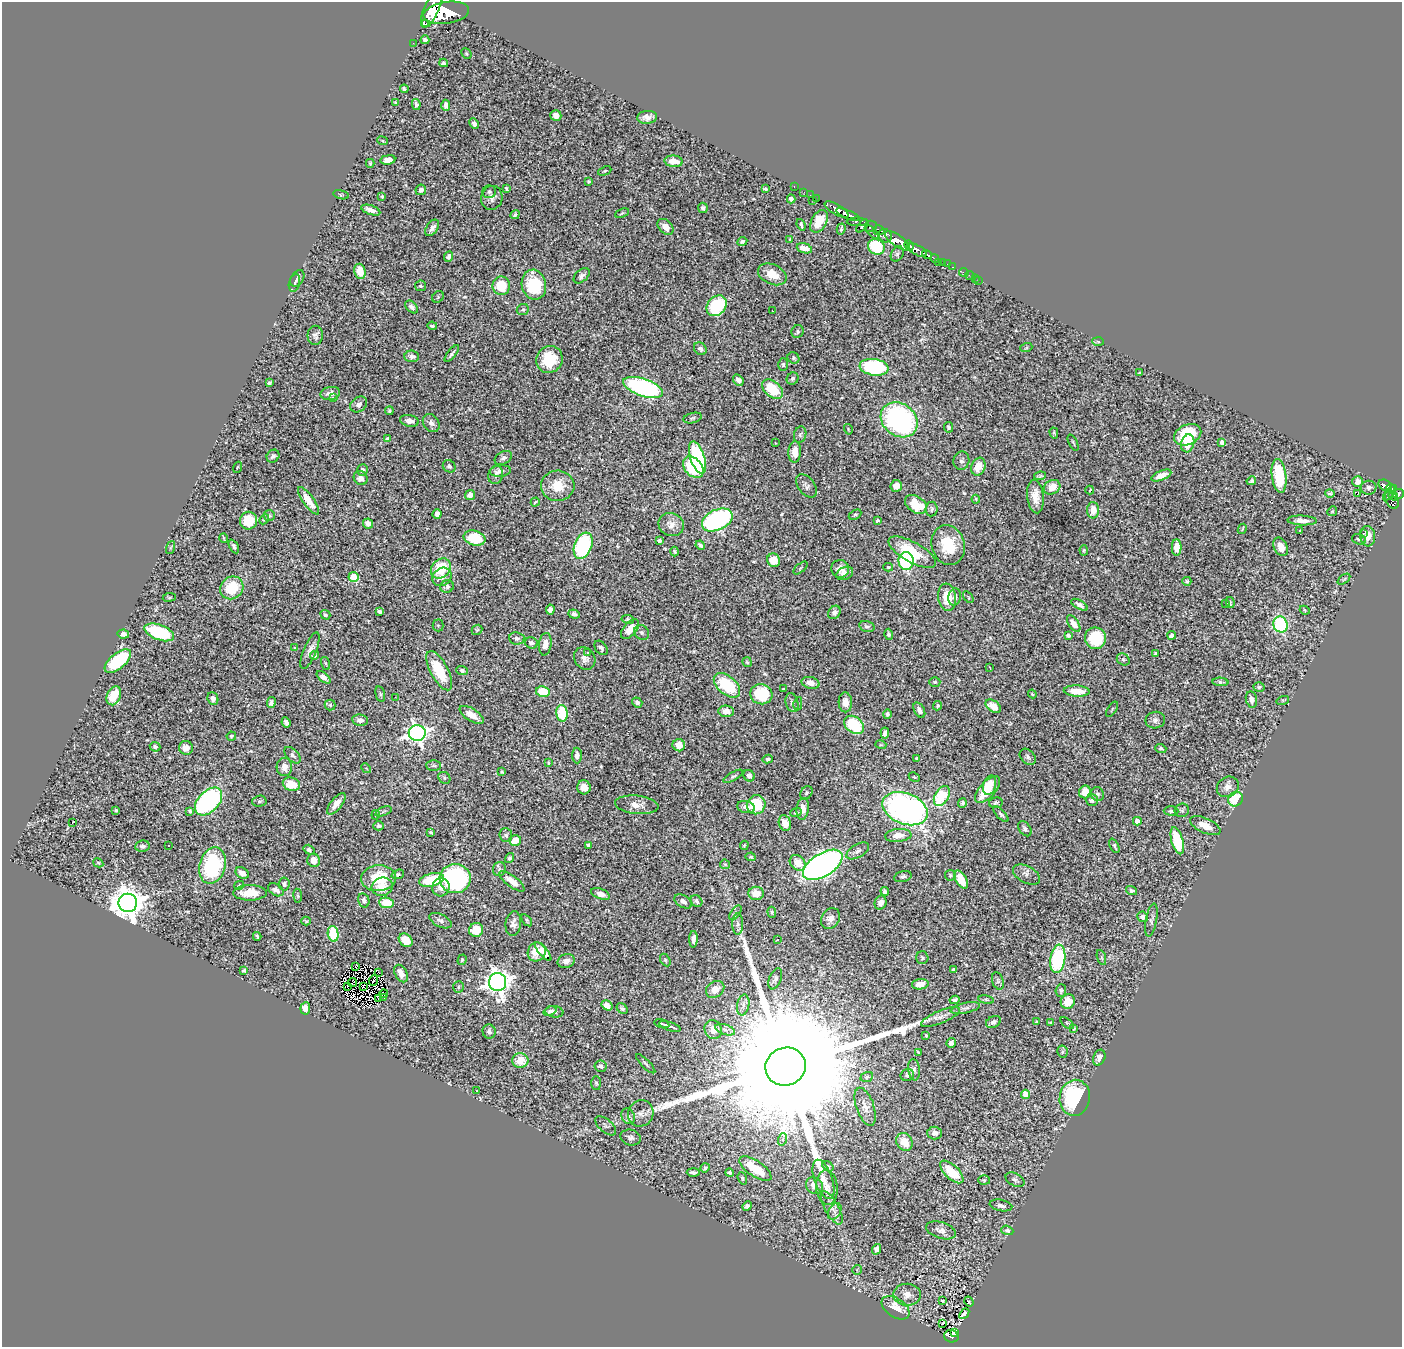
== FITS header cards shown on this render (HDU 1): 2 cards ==
NAXIS1  =                 1400
NAXIS2  =                 1345

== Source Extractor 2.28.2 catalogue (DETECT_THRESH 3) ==
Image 1400 x 1345 px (HDU 1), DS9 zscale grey, 1 PNG px = 1 image px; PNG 1404 x 1349 px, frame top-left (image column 1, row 1345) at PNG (2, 2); each listed source drawn as its Kron ellipse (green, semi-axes under 4 px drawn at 4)
Background 0.847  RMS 0.022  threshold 0.0657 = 3 sigma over >= 5 px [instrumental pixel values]
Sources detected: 572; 2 with non-positive FLUX_AUTO (blend fragments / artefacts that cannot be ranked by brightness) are neither listed nor drawn; of the other 570, the 500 brightest by FLUX_AUTO listed and drawn (70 fainter detections omitted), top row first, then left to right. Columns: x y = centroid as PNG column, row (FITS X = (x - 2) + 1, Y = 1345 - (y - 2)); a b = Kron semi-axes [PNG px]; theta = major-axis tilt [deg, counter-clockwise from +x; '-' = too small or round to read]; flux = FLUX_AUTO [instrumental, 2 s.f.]
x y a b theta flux
432 8 21 7 67 2600
446 13 23 10 9 2800
426 24 4 3 - 2600
425 40 4 4 - 4.2
413 43 2 2 - 2.6
466 54 6 4 -48 2.1
444 63 4 3 - 2.6
404 89 4 3 - 2.8
395 103 3 2 - 1.6
416 104 5 3 - 4.5
446 105 5 4 - 5.8
556 116 5 5 - 9.9
647 117 10 6 4 8.8
474 123 5 4 - 4.9
382 141 5 3 - 1.9
388 160 7 4 8 11
674 161 9 5 -6 23
370 163 4 3 - 1.5
605 171 7 3 25 1.9
589 181 4 3 - 1.9
794 187 3 2 - 14
506 188 4 3 - 1.9
765 189 4 3 - 2.6
421 190 5 5 - 6
489 192 7 6 - 3.5
804 192 3 2 - 4.8
341 195 8 4 -13 2
810 195 2 2 - 8
382 196 3 2 - 1.5
492 198 12 10 75 8.8
816 198 3 2 - 8
791 199 4 4 - 3.2
812 200 3 2 - 29
703 208 5 5 - 3.4
836 209 13 5 -30 830
371 210 10 4 -19 8.8
622 213 7 4 22 2.3
515 215 5 3 - 2.7
848 215 13 4 -23 600
819 221 12 7 62 34
857 222 10 4 -3 180
801 225 6 3 -70 3.5
862 226 8 3 49 250
871 226 6 5 - 240
665 227 9 6 -44 14
432 228 9 5 53 7.3
841 229 5 3 - 2.4
879 230 6 5 - 170
873 233 9 3 -47 84
885 236 7 6 - 360
790 239 3 3 - 1.5
742 241 5 4 - 2.5
897 241 15 5 -35 970
909 246 5 4 - 240
876 247 8 8 - 69
804 248 8 5 -17 11
917 250 11 5 -29 420
897 254 8 6 61 2.9
927 255 5 3 - 100
448 257 5 4 - 5.6
935 258 4 3 - 44
938 262 3 2 - 3.6
943 263 3 2 - 12
947 264 2 2 - 2
953 267 3 2 - 4.8
360 271 8 5 -74 24
964 272 5 2 - 9.3
772 274 15 10 -25 24
582 276 9 6 40 4.6
970 276 5 2 - 5.9
297 278 9 6 58 5
975 278 2 2 - 17
979 280 2 2 - 7.1
294 283 9 5 76 4.4
534 285 15 12 -78 80
420 286 5 5 - 3.1
501 286 9 9 - 52
438 297 6 5 - 2.4
717 306 11 9 49 95
412 307 7 5 -44 5.9
523 310 6 5 - 2.8
772 311 3 2 - 4.8
432 326 5 3 - 2.4
797 332 7 6 - 3.2
315 335 9 7 87 6.5
1098 342 6 4 -4 1.9
1026 348 6 4 19 1.6
700 349 7 5 -42 4.3
452 354 10 3 51 3.8
412 356 7 5 -5 6.7
793 358 6 5 - 2.3
549 359 14 13 - 45
783 365 6 5 - 2.5
874 367 14 8 -8 180
1139 373 3 2 - 1.6
793 378 6 5 - 4
738 380 6 4 -52 6.6
269 383 4 3 - 2.9
643 387 21 8 -19 240
772 389 12 7 -40 52
330 393 10 6 12 8.5
333 398 4 3 - 2.4
359 404 9 7 41 6.4
389 411 4 4 - 3
693 418 9 5 14 2.7
899 420 20 16 -38 320
409 421 9 6 -10 9.2
431 423 10 7 -51 7.8
949 427 5 4 - 3.3
848 429 5 3 - 1.4
1054 433 5 4 - 2
800 435 8 6 75 3.2
1188 435 14 10 24 67
387 439 4 4 - 3.1
1073 442 9 2 -64 1.6
1222 442 4 4 - 9.3
775 443 3 3 - 4.8
1188 443 9 6 74 26
795 452 11 6 88 16
273 456 7 6 - 4.4
697 457 17 7 -72 170
503 458 9 6 31 5
961 461 9 8 - 4.7
449 466 7 6 - 3.8
237 467 6 2 71 1.4
693 467 12 8 -48 88
978 467 9 7 70 21
362 470 6 5 - 3.8
500 471 10 5 7 8.2
496 475 9 7 78 5.8
1161 475 10 4 22 14
1040 476 6 3 9 2.1
1279 476 17 7 -83 64
361 478 7 6 - 9.1
1251 481 5 3 - 3
1358 481 5 5 - 9.1
1385 485 7 5 -33 120
558 486 17 15 3 29
806 486 13 8 -53 6
896 486 6 5 - 10
1052 487 8 7 - 20
1368 488 8 7 - 5.6
1390 488 4 3 - 110
1090 490 4 2 - 1.4
1330 493 5 3 - 2.5
1390 493 9 3 50 69
1358 494 4 2 - 2.2
1398 494 6 5 - 180
470 495 5 4 - 7.9
1035 496 17 8 -84 18
1393 496 5 4 - 160
976 499 4 3 - 1.7
1392 500 9 6 -63 240
309 501 16 5 -54 22
535 502 5 3 - 1.9
916 504 12 8 -34 39
932 509 7 6 - 3.7
1093 510 8 6 90 16
1332 511 5 4 - 1.8
437 514 5 4 - 8.7
855 515 7 4 28 2.8
269 516 5 5 - 2.6
264 519 5 4 - 2.3
717 520 16 10 25 350
1302 520 15 5 -2 9.6
248 521 9 8 - 33
878 521 4 3 - 3.1
368 524 5 4 - 6.7
671 524 13 11 -23 13
1242 529 5 3 - 1.6
1300 530 3 2 - 2.2
1363 533 2 2 - 1.6
1368 536 10 7 -83 16
224 538 5 2 - 1.5
475 538 11 7 -15 47
1359 539 7 5 -19 2.8
659 541 4 3 - 5.2
700 545 5 3 - 4
948 545 20 16 -73 55
234 546 7 4 -62 3.5
583 546 14 8 68 140
1177 547 8 5 -89 19
1281 547 10 6 -64 15
170 548 7 3 71 1.4
1084 550 5 3 - 1.7
675 552 5 3 - 1.9
912 552 26 10 -29 56
774 560 7 6 - 26
906 561 9 7 -86 160
888 567 5 4 - 1.7
441 568 11 9 47 57
800 568 8 2 40 1.6
840 569 9 8 - 11
845 573 9 6 25 6
354 577 5 5 - 59
442 577 10 8 36 7.5
1344 579 7 3 37 1.9
1187 581 4 4 - 2.4
447 586 7 6 - 4.5
232 588 12 10 42 50
169 597 6 3 8 1.7
947 597 14 9 -83 32
955 597 9 6 76 4.6
968 597 6 3 -54 1.7
1226 603 3 3 - 1.9
1230 603 5 2 - 2
1079 605 9 4 -30 5.7
550 609 5 4 - 5
1305 610 5 4 - 1.6
379 611 4 3 - 3.1
834 612 7 5 57 5.3
574 614 6 4 -21 4.2
325 615 5 4 - 3.3
628 619 6 4 -11 2.1
1074 624 9 5 -56 14
1280 624 8 7 - 160
438 625 6 5 - 2.1
867 626 8 5 -17 3.4
630 629 12 6 49 16
477 630 6 4 42 1.9
159 632 15 7 -21 94
642 633 8 7 - 3.8
123 634 6 4 -11 6.2
889 634 5 4 - 3
1068 635 4 4 - 5.2
1172 635 4 4 - 8.5
517 638 8 6 -6 4.7
1095 638 11 10 - 69
531 643 6 5 - 6
545 644 11 6 83 13
295 648 3 2 - 1.5
601 648 8 5 -50 4.1
310 651 19 6 68 9
588 652 3 2 - 1.8
1156 653 3 3 - 2.7
315 655 4 4 - 3
585 658 12 10 -53 9.5
1123 660 7 5 -35 2.7
118 661 16 7 40 110
747 662 5 4 - 2.1
325 663 7 3 -71 1.8
990 668 3 2 - 1.5
462 670 6 4 -22 4
439 671 22 9 -62 58
324 677 8 4 -40 7.8
935 682 5 4 - 1.9
1220 682 8 4 -5 3
810 683 9 6 -14 11
727 685 15 9 -41 73
1259 687 5 4 - 2.6
783 689 3 2 - 2.3
1077 691 13 5 -3 24
543 692 7 5 -12 46
380 694 8 4 -76 2.4
761 694 11 10 - 68
1032 694 4 3 - 1.7
114 696 10 6 68 51
395 697 3 2 - 2.3
213 699 6 5 - 6
1251 699 8 5 -79 7.4
1283 700 6 4 17 1.7
637 702 5 4 - 3.3
845 702 10 7 -88 15
271 703 5 4 - 4.7
792 703 10 6 -74 5.5
798 704 6 4 79 2
330 705 5 5 - 2.8
937 706 4 4 - 2.2
993 706 8 5 -35 15
1112 709 8 3 58 2.1
919 710 8 5 -62 7.2
726 711 8 5 -5 12
562 713 8 5 -84 78
887 714 5 4 - 2.8
472 715 14 6 -33 16
360 720 8 5 -8 7
1155 720 10 8 12 5.9
286 722 5 4 - 4.7
854 725 11 8 -38 77
417 733 8 8 - 790
885 733 5 3 - 4.9
231 736 4 4 - 1.9
679 745 6 6 - 15
881 745 5 3 - 1.5
155 747 5 5 - 4.8
186 748 7 7 - 15
1161 749 5 4 - 2.8
293 755 10 5 -47 3.9
577 755 8 4 -87 6.1
1028 757 9 6 -45 4.3
917 758 3 3 - 1.8
768 759 5 4 - 2.6
548 763 3 2 - 1.4
433 765 7 5 0 3.1
284 767 9 8 - 13
366 768 5 4 - 1.5
502 772 4 3 - 2.1
733 776 11 4 30 3.3
749 776 6 5 - 6.2
914 777 6 4 -26 1.7
444 778 6 5 - 3.1
291 784 9 6 -17 29
990 785 10 6 73 17
584 787 7 6 - 12
1228 787 11 9 35 10
988 790 16 7 48 39
1085 792 6 6 - 24
806 793 7 5 54 2.9
1097 794 7 6 - 3.7
942 796 11 7 60 82
1235 799 8 6 49 61
1092 800 6 6 - 4.6
209 801 16 10 46 310
259 801 7 5 3 3
962 803 5 4 - 3.5
996 803 7 5 8 2.8
336 804 13 5 51 12
637 805 22 9 -6 14
756 805 10 9 - 74
746 807 9 5 -14 6.8
803 809 11 6 82 14
905 809 23 15 -21 630
116 810 3 3 - 1.9
1182 810 7 6 - 3.1
190 811 4 3 - 2.5
383 811 8 3 21 2
1171 811 7 4 -1 3.1
796 812 6 4 24 2.1
1001 814 10 4 -46 3.5
376 815 4 3 - 1.5
1137 821 4 4 - 15
72 823 4 2 - 23
785 823 8 6 -72 14
379 826 5 4 - 2.7
1205 826 16 7 -25 17
1025 829 8 5 -53 4.5
431 832 4 3 - 2.3
506 835 7 6 - 4.2
898 835 13 6 6 15
515 840 6 5 - 20
1177 841 14 6 -74 73
589 845 4 3 - 5.2
744 845 5 3 - 1.8
142 846 7 5 7 4.6
168 846 3 3 - 3.4
1114 846 8 3 -66 2.8
309 850 6 4 -34 3.7
858 851 12 6 31 7.1
751 857 5 4 - 2.3
509 858 5 4 - 2.7
314 860 6 6 - 16
98 863 5 4 - 1.5
798 863 9 7 -40 20
725 864 5 4 - 1.8
212 865 18 13 75 140
823 865 22 11 31 720
499 869 7 6 - 3.3
242 873 7 5 -30 9.1
398 874 6 4 21 2.8
1026 874 14 8 -28 7.1
950 875 5 5 - 2.4
903 876 9 5 15 3.6
379 878 17 13 4 56
455 879 15 14 - 270
961 879 10 5 -61 29
432 880 13 6 14 68
512 881 15 5 -37 15
284 884 6 5 - 3.7
239 885 5 3 - 2.6
382 887 10 9 - 23
441 887 9 8 - 10
276 890 8 5 -31 7.3
885 891 4 4 - 5.1
1132 891 6 4 -18 3.7
250 893 17 7 0 28
756 893 7 6 - 21
600 894 10 5 -21 8
298 896 7 4 -82 2.4
364 900 7 5 -76 5.6
683 901 9 6 -30 7.7
696 901 6 5 - 5
128 903 9 9 - 3000
386 903 7 5 -7 37
881 903 7 6 - 7.7
772 912 5 4 - 1.9
735 913 8 4 53 3.6
1143 917 5 5 - 7.5
830 918 11 9 58 9.7
527 920 7 4 -53 2.2
1151 920 16 5 80 5
306 921 5 3 - 2
441 921 12 6 -26 5.3
513 924 12 7 82 8.2
738 924 10 5 90 5.7
476 930 7 6 - 34
333 934 8 5 -79 54
257 936 4 2 - 2.1
693 939 8 4 89 7.9
406 940 7 6 - 28
778 940 3 3 - 3.8
537 952 10 8 54 17
543 952 11 4 -50 6.4
1101 957 8 3 -71 2.3
922 958 6 6 - 3.1
1058 959 14 7 82 150
462 960 5 3 - 2.6
665 960 7 4 -60 2.2
566 961 8 7 - 7.4
355 966 2 2 - 1.8
953 969 3 3 - 2.4
244 970 4 3 - 2.1
379 973 3 2 - 4.6
401 974 9 6 -61 14
775 979 11 6 68 4.8
374 980 5 2 - 1.7
998 981 9 5 -72 3.3
352 982 5 2 - 2.9
498 982 9 8 - 1400
920 984 8 5 5 13
348 986 4 2 - 1.5
363 986 4 2 - 2.5
458 987 6 5 - 2.4
715 989 10 7 36 18
1061 990 6 5 - 2.6
384 994 4 2 - 3.9
384 998 3 2 - 6.9
379 999 4 2 - 2.4
954 1000 5 4 - 4.6
986 1000 8 4 -9 2.6
1068 1001 7 7 - 21
607 1005 6 4 -33 14
743 1005 10 6 80 7
305 1008 6 5 - 14
965 1008 15 5 12 6.1
622 1009 6 4 -45 3.7
550 1011 6 3 20 3.8
554 1012 9 6 -8 5.3
940 1017 21 6 22 9.3
993 1022 8 5 26 4.5
1036 1022 4 3 - 1.7
1051 1022 4 2 - 1.7
1067 1023 8 3 -39 1.8
662 1024 7 3 -14 4.1
670 1026 11 3 -18 5.9
1074 1028 3 3 - 1.8
713 1030 9 8 - 17
725 1030 10 5 -18 5.8
489 1031 7 6 - 4.5
926 1035 4 3 - 1.6
951 1043 5 4 - 5.2
918 1052 3 2 - 1.4
1062 1052 6 5 - 2.6
1099 1058 8 6 70 6.4
520 1060 8 7 - 22
646 1064 13 4 -45 3.4
600 1066 6 6 - 3.4
786 1067 20 19 - 170000
914 1070 11 6 -84 4.4
907 1075 7 6 - 3.3
867 1077 6 4 22 2.7
596 1083 7 5 -88 2.5
476 1090 3 3 - 7
1026 1094 4 4 - 24
1075 1098 18 15 81 170
865 1107 20 9 -71 11
641 1113 13 12 - 11
628 1116 8 6 -62 4.9
606 1126 12 6 -41 3.9
935 1133 7 6 - 6
631 1137 10 8 -15 6.1
783 1139 6 4 72 2.4
904 1142 9 7 -55 21
828 1166 6 4 -37 1.8
705 1168 5 4 - 4.2
755 1169 18 8 -34 43
693 1172 6 3 -2 5.3
952 1172 14 7 -44 41
730 1173 4 3 - 3.1
742 1178 6 4 -71 1.9
823 1179 20 9 -70 16
984 1180 6 5 - 2.1
1015 1180 10 6 -28 4.5
815 1186 9 7 -43 12
827 1188 17 11 -85 15
1001 1205 11 5 -11 6
747 1206 5 4 - 4.7
832 1208 18 7 -61 11
835 1211 9 6 59 5.5
941 1230 15 8 -18 9.4
1007 1230 6 4 -20 3
877 1249 5 4 - 6
857 1270 5 5 - 1.9
907 1295 14 11 -2 12
942 1301 4 2 - 1.8
969 1301 5 2 - 1.7
896 1308 15 9 -35 23
964 1314 6 3 50 3.2
943 1323 3 2 - 4.4
954 1333 3 3 - 34
951 1336 7 6 - 210
At the frame edge (FLAGS 8, measured only in part): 1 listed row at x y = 432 8
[70 fainter detections neither listed nor drawn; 2 non-positive-flux detections neither listed nor drawn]